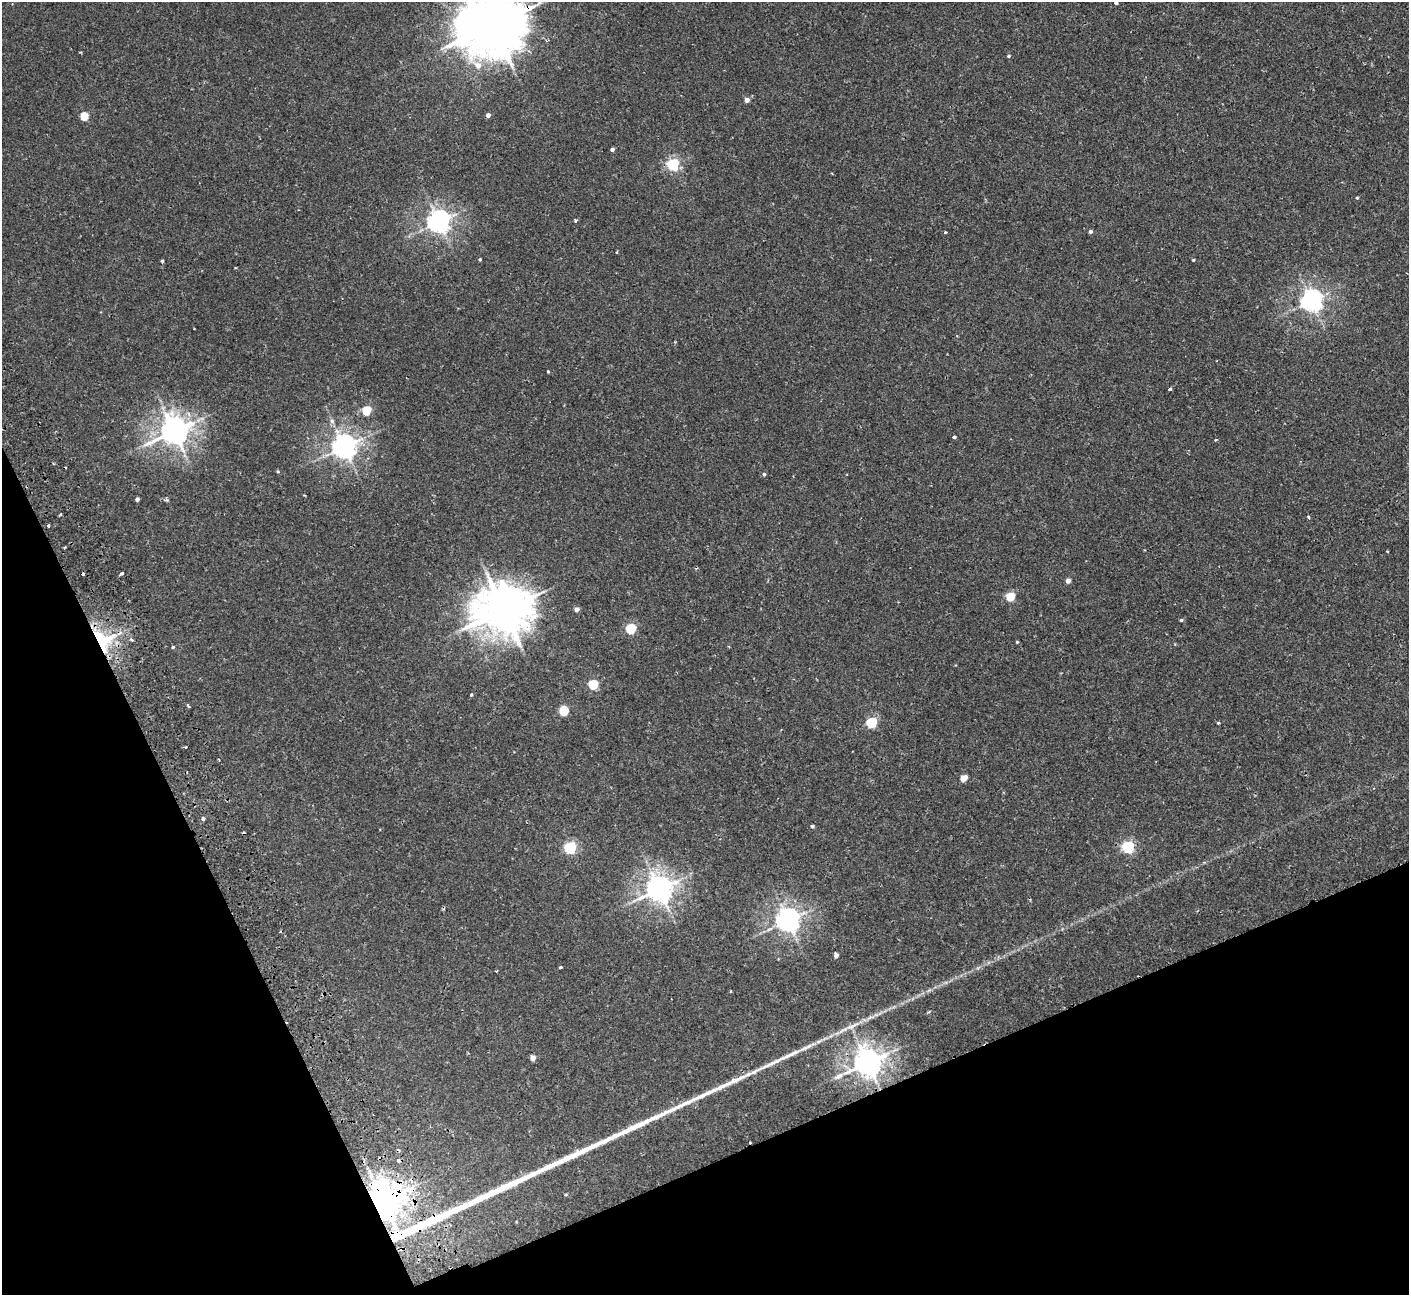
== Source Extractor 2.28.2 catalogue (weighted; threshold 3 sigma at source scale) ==
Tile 14 of 4 x 4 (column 2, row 4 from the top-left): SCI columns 1461-2867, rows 187-1479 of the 5737 x 5674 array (HDU 1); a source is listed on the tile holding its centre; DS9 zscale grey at full resolution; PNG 1411 x 1297 px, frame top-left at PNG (2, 2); no overlay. Shown black and unused: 22% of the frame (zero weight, under 2 of 3 exposures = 3% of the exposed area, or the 3 px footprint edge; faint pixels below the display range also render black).
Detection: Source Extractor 2.28.2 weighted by HDU 2 'WHT'; one run over the whole footprint, this tile lists its part. Background 0.0296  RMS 0.0027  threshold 0.012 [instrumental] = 3 sigma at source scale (4.5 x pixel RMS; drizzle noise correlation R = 1.50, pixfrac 1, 0.05/0.05 arcsec/px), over >= 5 px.
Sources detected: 75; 6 cosmic-ray / hot-pixel residue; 5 long thin detections or spike segments (spike, bleed or trail) — not listed; the other 64 listed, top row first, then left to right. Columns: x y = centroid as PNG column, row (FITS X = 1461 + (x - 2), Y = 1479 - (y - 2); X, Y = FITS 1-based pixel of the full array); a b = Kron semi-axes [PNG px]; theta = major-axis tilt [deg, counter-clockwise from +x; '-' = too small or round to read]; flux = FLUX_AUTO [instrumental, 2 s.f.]
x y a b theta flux
1116 3 3 3 - 0.43
493 25 20 16 18 2000
1009 56 5 4 - 0.39
478 65 10 8 -38 2.4
747 100 5 4 - 1.5
488 115 4 4 - 1
84 116 5 5 - 8.8
612 149 4 3 - 0.82
673 164 5 5 - 40
1357 198 4 3 - 0.28
575 220 4 4 - 0.39
439 222 7 7 - 200
1090 231 4 4 - 0.67
945 232 3 3 - 0.68
617 252 4 2 - 0.28
480 259 4 3 - 0.32
1193 260 4 3 - 0.3
162 261 3 3 - 0.65
1311 301 7 7 - 180
548 372 3 3 - 0.63
1170 389 3 3 - 0.53
366 411 5 5 - 12
174 431 9 8 - 380
954 437 4 3 - 0.83
1215 440 4 3 - 0.23
344 447 7 7 - 240
278 471 4 4 - 0.3
764 474 4 4 - 0.44
137 499 4 3 - 0.77
167 500 5 4 - 0.4
60 515 4 3 - 0.32
1308 517 4 3 - 0.33
48 526 3 3 - 0.7
121 574 4 3 - 0.82
1068 581 4 4 - 1.5
1010 597 5 5 - 12
577 609 4 4 - 1.2
503 610 16 14 6 1100
1181 620 4 4 - 0.34
631 629 5 5 - 19
132 639 5 4 - 0.59
102 640 26 20 -55 20
1017 642 4 3 - 0.25
172 647 4 3 - 0.35
593 684 5 5 - 15
471 695 4 3 - 0.29
188 706 4 3 - 0.38
564 711 6 5 - 14
871 723 5 5 - 23
1218 723 3 3 - 0.39
964 778 5 4 - 4.8
203 818 3 3 - 0.91
812 826 4 4 - 0.5
1128 847 6 5 - 39
570 848 5 5 - 36
1204 862 4 4 - 0.32
659 889 8 8 - 310
788 920 7 7 - 230
836 955 5 4 - 1.1
560 967 3 3 - 0.3
852 1026 21 7 25 2.6
533 1058 4 4 - 1.9
867 1063 8 8 - 370
383 1201 10 9 - 610
Overlapping masked pixels (flux is a lower limit): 4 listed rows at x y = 493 25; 102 640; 867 1063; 383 1201
Isophote crosses this tile's border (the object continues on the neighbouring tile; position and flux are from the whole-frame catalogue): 2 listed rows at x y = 1116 3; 493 25